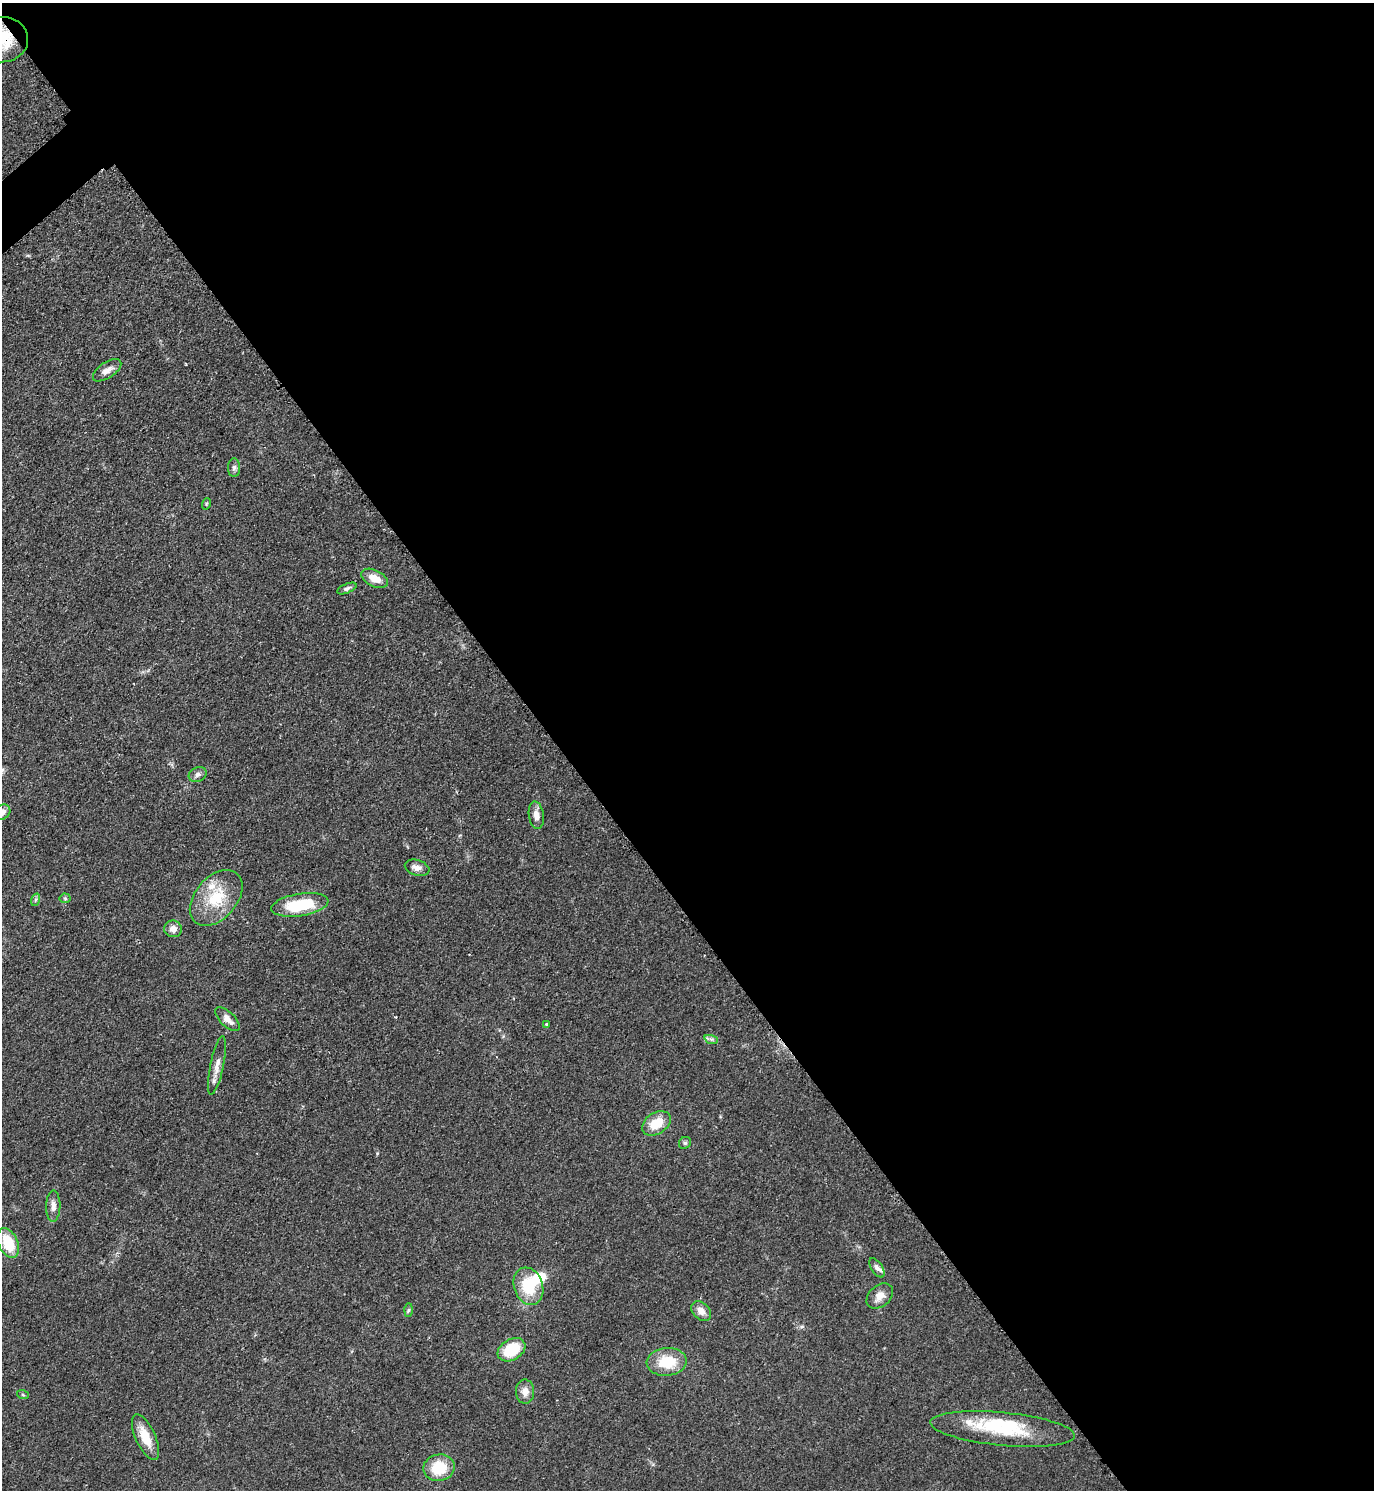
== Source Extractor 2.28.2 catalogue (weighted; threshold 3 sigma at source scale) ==
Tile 8 of 4 x 4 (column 4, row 2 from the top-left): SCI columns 4432-5803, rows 2983-4470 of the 5971 x 5974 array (HDU 1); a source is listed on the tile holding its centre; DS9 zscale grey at full resolution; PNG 1376 x 1492 px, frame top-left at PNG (2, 3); each listed source drawn as its Kron ellipse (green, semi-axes under 4 px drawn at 4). Shown black and unused: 60% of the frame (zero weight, under 2 of 3 exposures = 1% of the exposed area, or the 3 px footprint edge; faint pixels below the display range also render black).
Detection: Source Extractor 2.28.2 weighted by HDU 2 'WHT'; one run over the whole footprint, this tile lists its part. Background 0.0798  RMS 0.0076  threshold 0.034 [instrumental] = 3 sigma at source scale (4.5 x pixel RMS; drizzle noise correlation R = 1.50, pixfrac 1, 0.05/0.05 arcsec/px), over >= 5 px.
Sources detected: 40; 3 inside a brighter object's white glare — neither listed nor drawn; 2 inside a brighter listed object's ellipse — not listed separately; the other 35 listed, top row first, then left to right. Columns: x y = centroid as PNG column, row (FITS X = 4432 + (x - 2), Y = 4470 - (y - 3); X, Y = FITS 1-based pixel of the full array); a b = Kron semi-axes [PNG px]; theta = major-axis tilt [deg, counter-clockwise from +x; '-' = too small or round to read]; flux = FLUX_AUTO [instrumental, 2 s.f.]
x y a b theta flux
2 40 26 22 4 34
107 370 16 8 34 5.3
234 468 9 6 -90 2.3
206 504 6 3 72 0.81
374 578 14 8 -26 10
347 588 10 4 22 2.3
198 775 9 7 26 2.9
2 812 9 7 35 5
536 815 14 7 -82 5.3
417 868 12 7 -17 4.8
65 898 5 5 - 1.1
216 898 32 21 49 31
35 900 6 4 71 1.4
300 905 29 11 9 34
173 929 9 8 - 5.4
228 1019 15 7 -44 6.4
546 1024 3 3 - 1.4
711 1039 7 4 -18 1.7
217 1065 30 6 78 7.2
656 1123 16 10 32 15
685 1143 6 5 - 1.5
53 1206 15 7 89 5
8 1243 15 9 -66 25
877 1268 11 5 -57 2.8
528 1286 19 14 -71 27
880 1296 15 10 40 6.9
409 1310 6 4 88 1.2
701 1311 11 8 -44 5.8
511 1350 15 10 31 28
667 1362 20 14 5 24
525 1392 12 9 -89 6
23 1395 6 4 -19 0.98
1003 1429 72 16 -5 47
145 1437 25 10 -66 15
439 1468 16 13 12 23
Overlapping masked pixels (flux is a lower limit): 1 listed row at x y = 2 40
Isophote crosses this tile's border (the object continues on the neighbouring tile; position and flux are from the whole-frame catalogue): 2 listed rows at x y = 2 40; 2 812